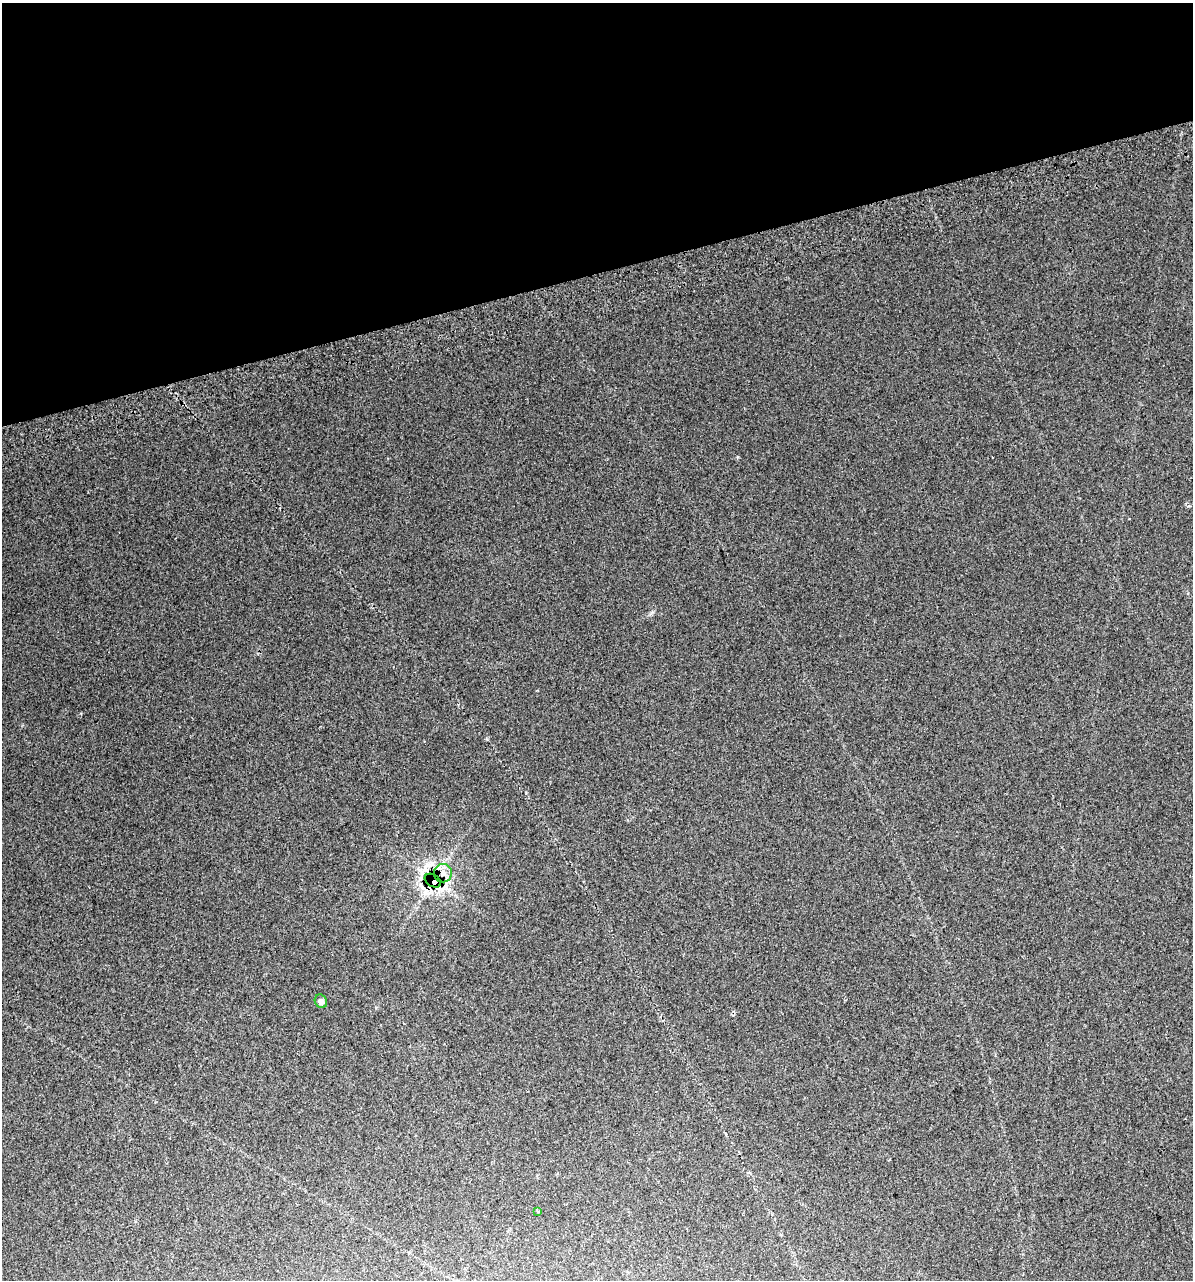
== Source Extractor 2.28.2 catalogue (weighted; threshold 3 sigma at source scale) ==
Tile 3 of 4 x 4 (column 3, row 1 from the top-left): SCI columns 2439-3629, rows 3878-5155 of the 4924 x 5196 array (HDU 1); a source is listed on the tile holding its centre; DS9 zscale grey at full resolution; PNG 1195 x 1282 px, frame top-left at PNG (2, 3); each listed source drawn as its Kron ellipse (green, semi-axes under 4 px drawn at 4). Shown black and unused: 21% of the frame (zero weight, under 2 of 3 exposures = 4% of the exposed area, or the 3 px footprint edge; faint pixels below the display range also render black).
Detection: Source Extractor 2.28.2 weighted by HDU 2 'WHT'; one run over the whole footprint, this tile lists its part. Background 0.0275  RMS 0.012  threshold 0.0538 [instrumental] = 3 sigma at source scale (4.5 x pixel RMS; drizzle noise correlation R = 1.50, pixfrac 1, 0.0396/0.0396 arcsec/px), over >= 5 px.
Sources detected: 5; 1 cosmic-ray / hot-pixel residue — neither listed nor drawn; the other 4 listed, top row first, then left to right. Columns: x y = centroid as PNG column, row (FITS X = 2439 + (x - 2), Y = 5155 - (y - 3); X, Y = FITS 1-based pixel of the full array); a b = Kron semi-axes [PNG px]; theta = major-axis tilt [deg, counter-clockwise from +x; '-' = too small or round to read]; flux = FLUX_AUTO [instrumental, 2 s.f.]
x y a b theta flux
443 873 9 9 - 7.6
433 881 9 6 -31 380
321 1001 7 6 - 4.8
537 1211 3 3 - 2.2
Overlapping masked pixels (flux is a lower limit): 1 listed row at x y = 433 881